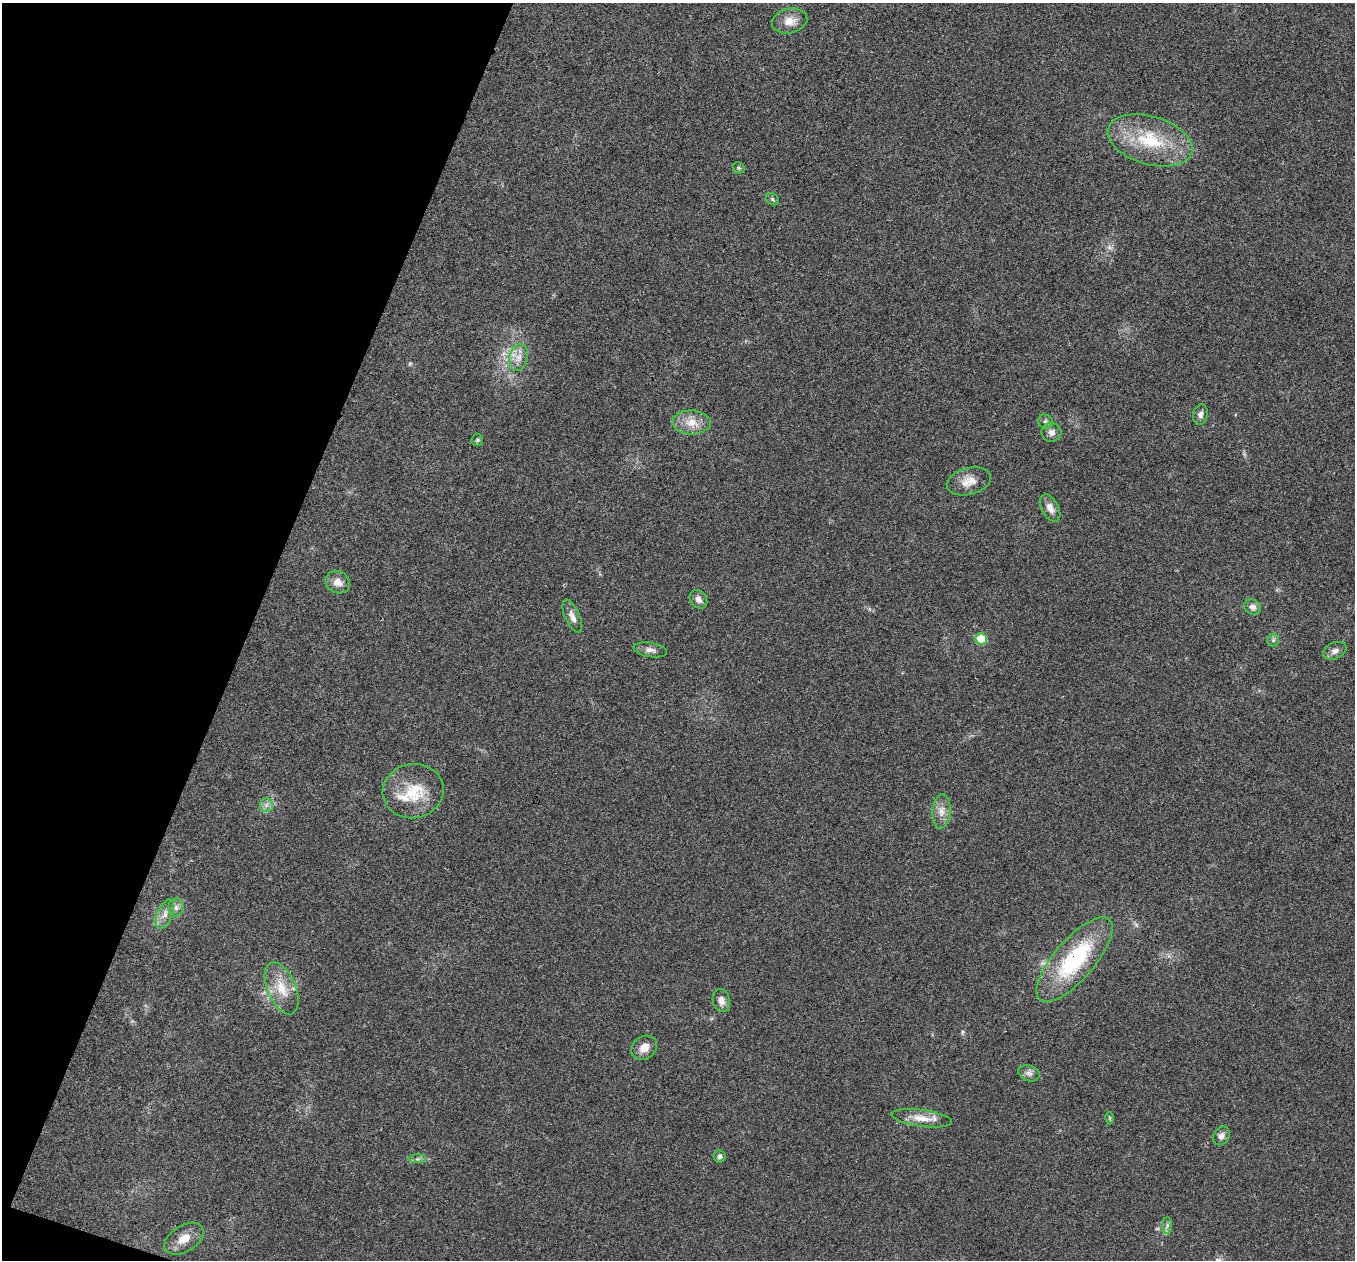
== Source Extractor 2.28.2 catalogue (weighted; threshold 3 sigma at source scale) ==
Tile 9 of 4 x 4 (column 1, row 3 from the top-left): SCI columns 3-1355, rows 1394-2651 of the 5419 x 5432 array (HDU 1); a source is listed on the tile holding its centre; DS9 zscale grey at full resolution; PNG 1357 x 1262 px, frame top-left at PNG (2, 3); each listed source drawn as its Kron ellipse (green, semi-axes under 4 px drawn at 4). Shown black and unused: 19% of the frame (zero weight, under 3 of 4 exposures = <1% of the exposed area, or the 3 px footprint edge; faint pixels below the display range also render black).
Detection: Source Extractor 2.28.2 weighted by HDU 2 'WHT'; one run over the whole footprint, this tile lists its part. Background 0.0211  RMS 0.004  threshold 0.0182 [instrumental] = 3 sigma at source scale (4.5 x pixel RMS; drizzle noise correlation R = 1.50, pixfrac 1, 0.05/0.05 arcsec/px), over >= 5 px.
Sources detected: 40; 1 too faint to see at this stretch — neither listed nor drawn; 2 inside a brighter listed object's ellipse — not listed separately; the other 37 listed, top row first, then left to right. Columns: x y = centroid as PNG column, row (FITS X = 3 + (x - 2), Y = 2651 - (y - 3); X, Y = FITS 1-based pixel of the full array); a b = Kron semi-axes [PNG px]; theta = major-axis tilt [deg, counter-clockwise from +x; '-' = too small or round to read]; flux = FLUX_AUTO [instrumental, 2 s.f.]
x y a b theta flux
790 21 18 12 12 5
1150 140 43 24 -16 25
739 168 6 5 - 0.8
773 199 7 5 -37 0.75
519 358 14 9 76 3.7
1200 414 10 7 77 1.8
691 422 19 12 -1 6.1
1046 422 8 6 -43 1.1
1051 432 10 9 - 2.2
477 440 6 5 - 0.72
969 481 22 13 15 5.5
1050 508 15 8 -62 3
338 582 13 11 -25 3.7
698 599 10 8 -52 2.3
1252 607 9 7 -25 2.3
572 616 18 7 -67 2.9
981 639 6 5 - 11
1273 640 6 6 - 0.86
650 650 17 7 -10 2.3
1335 651 12 8 24 2
413 791 30 27 11 16
266 805 7 6 - 1.5
941 811 17 9 85 3.7
176 908 9 8 - 1.7
165 914 15 7 67 3
1074 960 53 20 49 42
282 988 28 14 -67 9.7
721 1001 12 8 -77 2.6
644 1048 14 11 35 4.1
1029 1073 11 7 -18 1.8
922 1118 30 8 -8 6.2
1109 1118 6 4 89 0.51
1221 1136 10 7 56 2
720 1156 6 6 - 1.3
417 1159 8 4 0 1
1167 1226 8 4 89 0.96
184 1239 22 13 32 6.2
Overlapping masked pixels (flux is a lower limit): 1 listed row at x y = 1074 960